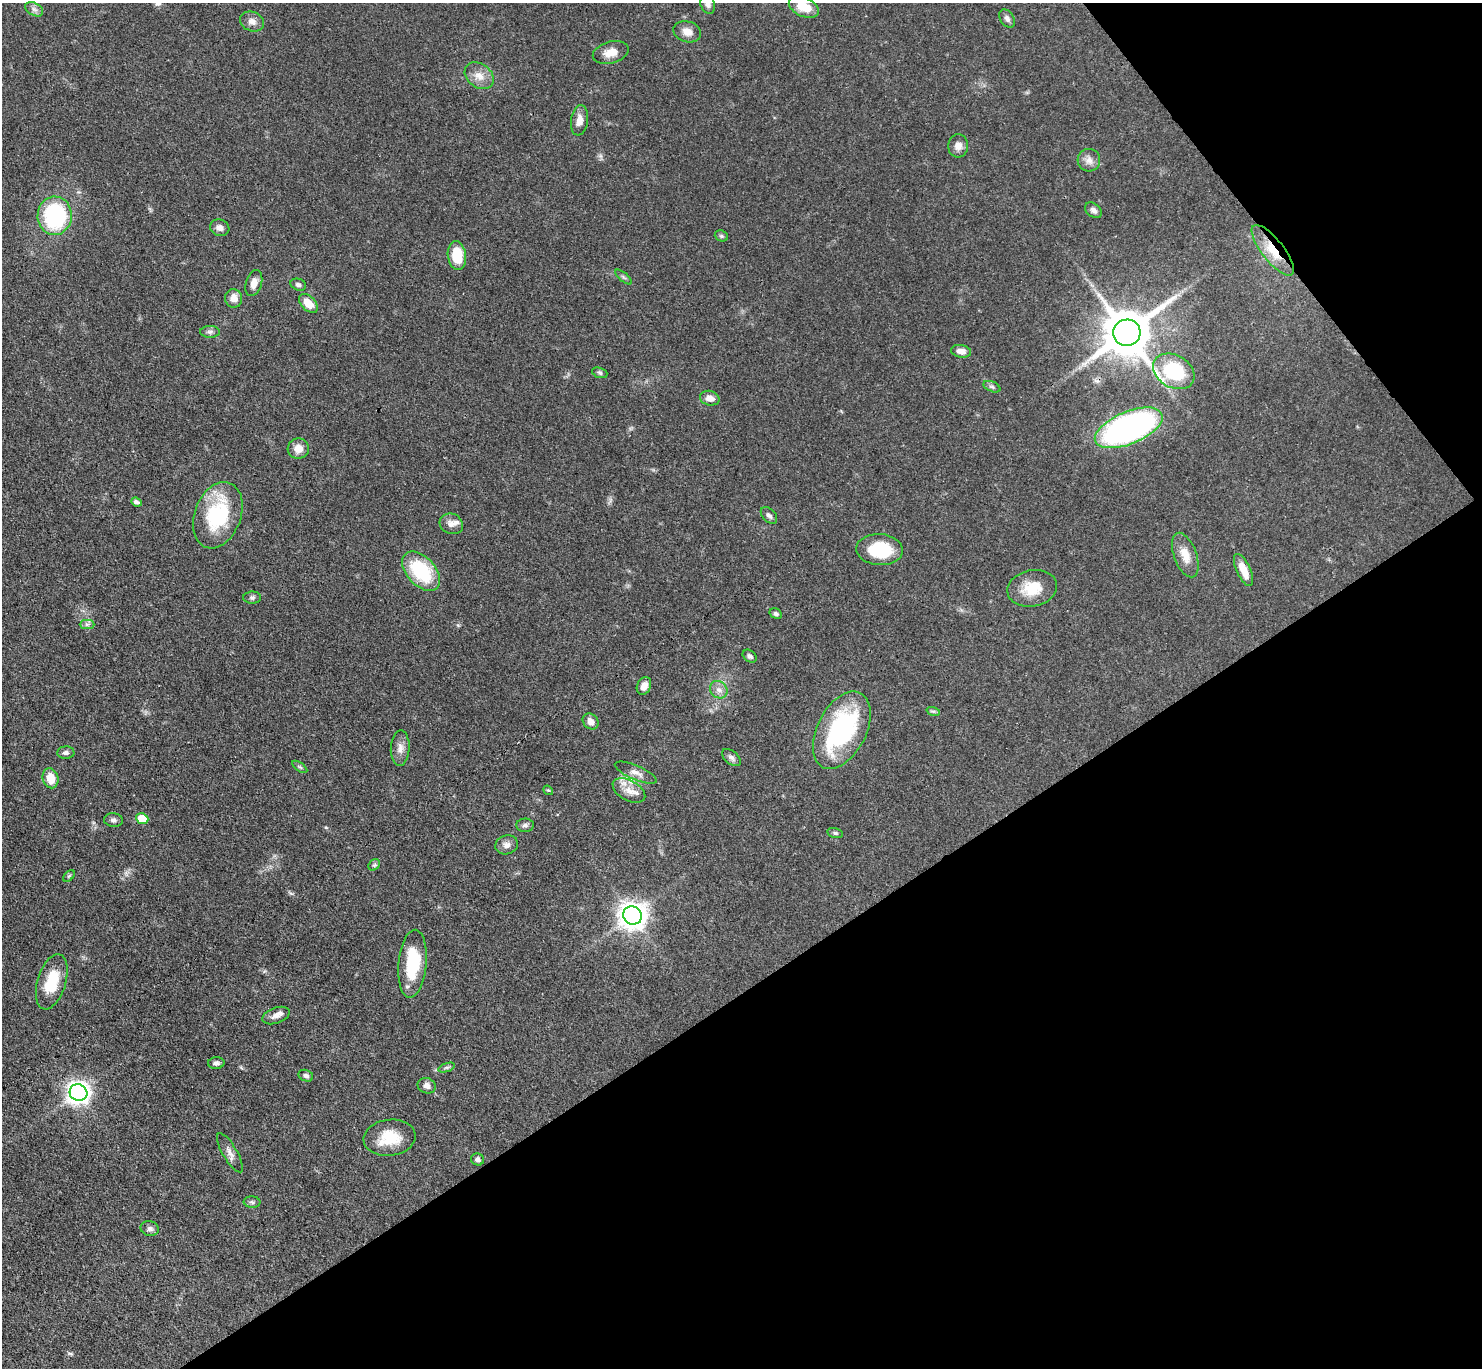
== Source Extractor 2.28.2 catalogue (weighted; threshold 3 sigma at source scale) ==
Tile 12 of 4 x 4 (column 4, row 3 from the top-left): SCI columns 4439-5918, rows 1664-3029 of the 5921 x 5916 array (HDU 1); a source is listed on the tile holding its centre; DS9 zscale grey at full resolution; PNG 1484 x 1370 px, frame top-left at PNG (2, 3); each listed source drawn as its Kron ellipse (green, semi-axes under 4 px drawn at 4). Shown black and unused: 33% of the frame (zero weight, under 3 of 4 exposures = <1% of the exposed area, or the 3 px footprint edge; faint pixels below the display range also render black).
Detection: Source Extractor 2.28.2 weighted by HDU 2 'WHT'; one run over the whole footprint, this tile lists its part. Background 0.0763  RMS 0.004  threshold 0.0181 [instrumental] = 3 sigma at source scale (4.5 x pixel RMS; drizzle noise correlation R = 1.50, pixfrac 1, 0.05/0.05 arcsec/px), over >= 5 px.
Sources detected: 83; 1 inside a brighter object's white glare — neither listed nor drawn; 4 inside a brighter listed object's ellipse — not listed separately; the other 78 listed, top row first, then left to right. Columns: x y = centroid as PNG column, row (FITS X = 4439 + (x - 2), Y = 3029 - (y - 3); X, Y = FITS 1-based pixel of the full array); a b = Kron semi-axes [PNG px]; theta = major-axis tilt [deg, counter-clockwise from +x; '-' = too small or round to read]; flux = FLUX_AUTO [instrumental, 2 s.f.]
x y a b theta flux
708 4 10 7 -68 1.6
804 7 16 9 -25 7
34 9 10 6 -30 1.5
1007 19 10 6 -57 1.4
252 21 12 9 -23 2.5
687 32 14 10 -16 3.5
611 52 18 10 15 4.6
479 76 16 12 -38 4.4
579 120 15 8 82 3.4
958 146 11 10 - 2.7
1089 160 11 11 - 2.8
1093 210 9 6 -37 1.7
55 216 19 17 87 43
220 228 10 8 -19 1.9
721 236 7 5 -21 0.68
1273 250 31 11 -52 10
457 255 14 9 -83 12
623 277 10 3 -40 0.68
254 283 13 8 73 2.8
298 285 8 5 -19 1.2
234 298 9 8 - 3.9
308 303 11 7 -46 6.7
210 332 10 6 -1 1.3
1127 333 13 13 - 2200
961 351 10 6 -9 2.7
1174 371 22 16 -30 29
600 373 8 5 -20 0.75
992 387 9 5 -23 0.97
710 398 10 7 -14 3
1129 428 36 16 23 150
298 448 10 10 - 3.9
136 502 5 4 - 1.2
218 515 34 23 69 31
769 515 10 6 -48 1.4
451 524 12 10 -25 2.4
880 550 23 15 -4 18
1185 555 23 11 -70 5.9
1243 570 17 7 -66 5.8
421 571 23 14 -47 25
1032 588 25 18 10 11
252 598 9 6 1 0.98
776 614 6 5 - 0.87
87 624 7 4 0 1
750 656 8 5 -36 1.1
644 686 9 6 65 3
719 690 9 8 - 2.2
933 711 7 4 -18 0.72
591 721 9 7 -46 2.7
842 730 42 24 63 55
400 748 18 9 87 3.1
66 753 8 6 2 1.3
731 757 11 6 -40 1.5
300 767 8 4 -35 0.73
636 773 22 7 -23 2.8
51 778 10 8 -75 5.9
548 790 5 4 - 0.41
629 791 18 10 -29 4.4
142 819 6 5 - 9.9
113 820 9 7 -7 1.3
525 825 9 6 3 1.2
835 833 8 5 -15 0.79
507 845 11 9 18 2.3
374 865 6 5 - 0.76
69 876 7 4 44 0.59
632 915 10 9 - 470
413 964 34 14 85 20
52 982 28 14 73 14
276 1016 14 8 20 2.4
216 1063 8 6 2 1.3
446 1067 8 4 18 0.8
306 1076 7 5 -21 1.3
427 1086 9 7 -20 2.1
78 1093 9 8 - 310
389 1138 26 18 7 12
230 1153 22 7 -59 2.6
477 1159 7 6 - 1.1
252 1202 8 5 -3 0.97
150 1229 9 7 -13 1.5
Overlapping masked pixels (flux is a lower limit): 3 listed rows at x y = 1273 250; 1127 333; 1129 428
Isophote crosses this tile's border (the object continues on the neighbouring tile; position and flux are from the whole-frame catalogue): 2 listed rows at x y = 708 4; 804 7